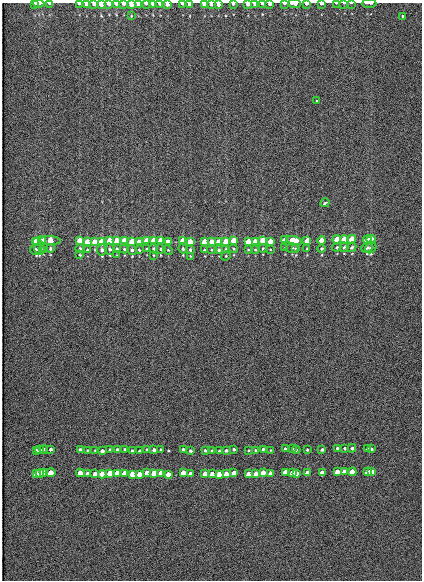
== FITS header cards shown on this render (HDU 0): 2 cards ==
NAXIS1  =                  420
NAXIS2  =                  578

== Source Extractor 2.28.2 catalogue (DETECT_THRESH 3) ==
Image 420 x 578 px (HDU 0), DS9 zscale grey, 1 PNG px = 1 image px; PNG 424 x 582 px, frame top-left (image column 1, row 578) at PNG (2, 3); each listed source drawn as its Kron ellipse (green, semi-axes under 4 px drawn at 4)
Background 207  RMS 12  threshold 34.7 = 3 sigma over >= 5 px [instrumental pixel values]
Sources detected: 191; all 191 listed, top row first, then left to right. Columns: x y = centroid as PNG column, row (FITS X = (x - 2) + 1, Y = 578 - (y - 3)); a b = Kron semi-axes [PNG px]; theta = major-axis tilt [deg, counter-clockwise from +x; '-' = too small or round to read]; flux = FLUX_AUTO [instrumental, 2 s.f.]
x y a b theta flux
35 3 3 3 - 4400
39 3 6 2 1 5100
49 3 3 2 - 1700
284 3 3 2 - 2400
336 3 3 2 - 610
344 3 3 2 - 570
351 3 3 2 - 620
369 3 7 2 0 3300
79 4 3 2 - 4700
87 4 4 3 - 7400
94 4 3 3 - 4800
101 4 4 3 - 15000
109 4 3 2 - 6600
116 4 3 2 - 6200
124 4 3 2 - 4800
131 4 4 3 - 13000
138 4 4 3 - 7400
146 4 4 2 - 3400
153 4 3 2 - 7600
160 4 4 2 - 6500
167 4 4 3 - 5400
182 4 3 2 - 6800
190 4 4 3 - 13000
204 4 4 3 - 9700
211 4 4 3 - 7000
218 4 3 3 - 8100
233 4 3 2 - 5300
248 4 3 3 - 6000
255 4 3 3 - 6800
262 4 3 2 - 4100
270 4 3 3 - 4300
295 4 6 2 -3 8700
307 4 3 2 - 6200
321 4 4 2 - 6500
131 16 3 2 - 500
402 16 3 3 - 4500
317 101 2 2 - 680
325 203 4 3 - 6900
337 239 4 3 - 43000
344 239 4 3 - 51000
352 239 4 3 - 57000
50 240 10 4 -3 64000
263 240 4 4 - 52000
285 240 4 4 - 44000
294 240 7 4 -13 82000
322 240 4 3 - 58000
367 240 4 3 - 53000
371 240 4 3 - 70000
36 241 4 3 - 49000
40 241 7 4 14 110000
80 241 4 4 - 72000
110 241 4 4 - 73000
117 241 4 4 - 67000
124 241 4 4 - 51000
147 241 4 4 - 35000
154 241 4 4 - 71000
161 241 4 4 - 59000
183 241 4 4 - 64000
233 241 4 4 - 50000
255 241 4 4 - 35000
270 241 4 3 - 24000
307 241 4 3 - 49000
87 242 4 4 - 41000
95 242 4 4 - 27000
102 242 4 4 - 90000
132 242 4 4 - 72000
139 242 4 4 - 37000
168 242 4 4 - 30000
190 242 4 4 - 67000
205 242 4 4 - 50000
212 242 4 4 - 34000
219 242 4 4 - 43000
226 242 4 4 - 84000
248 242 4 4 - 31000
337 247 4 4 - 960
344 247 5 4 - 1300
352 247 5 4 - 1500
43 248 4 4 - 940
50 248 4 4 - 1200
263 248 4 3 - 1000
285 248 3 3 - 880
292 248 6 5 - 1100
367 248 6 5 - 1900
371 248 6 5 - 2000
36 249 6 5 - 1600
40 249 6 5 - 1900
80 249 4 4 - 1800
110 249 5 5 - 1800
117 249 4 3 - 1500
124 249 4 3 - 1200
147 249 3 3 - 800
154 249 5 4 - 1600
161 249 5 4 - 1400
183 249 5 4 - 1500
233 249 4 4 - 1100
270 249 3 2 - 510
296 249 4 3 - 980
307 249 3 3 - 1000
322 249 4 4 - 1300
87 250 3 3 - 810
102 250 5 5 - 2300
132 250 5 4 - 1800
139 250 4 3 - 770
168 250 5 3 - 720
190 250 4 3 - 1400
205 250 3 3 - 1200
212 250 4 4 - 830
219 250 4 4 - 1200
226 250 4 3 - 1900
248 250 3 2 - 600
255 250 4 3 - 910
80 255 4 3 - 650
117 255 3 3 - 550
153 255 3 2 - 540
190 256 4 2 - 540
226 256 5 4 - 780
337 448 3 3 - 1100
345 448 3 3 - 1300
352 448 4 4 - 1500
367 448 3 3 - 1500
43 449 4 3 - 960
51 449 3 3 - 1400
147 449 3 3 - 880
183 449 3 3 - 1500
234 449 3 3 - 1400
263 449 3 3 - 1300
285 449 3 3 - 1200
292 449 3 3 - 840
322 449 4 3 - 1500
371 449 4 3 - 2000
36 450 3 3 - 1300
40 450 4 3 - 1600
80 450 3 3 - 1800
95 450 4 3 - 690
110 450 3 3 - 1900
117 450 3 3 - 1800
125 450 3 3 - 1400
154 450 4 3 - 1900
161 450 3 3 - 1500
205 450 3 3 - 1200
212 450 3 3 - 770
226 450 3 3 - 2100
249 450 3 3 - 830
256 450 3 3 - 870
271 450 4 2 - 620
296 450 4 3 - 1400
307 450 3 3 - 1400
88 451 3 3 - 950
102 451 4 3 - 2300
132 451 3 3 - 1800
140 451 3 2 - 950
190 451 3 3 - 1500
219 451 3 3 - 880
43 472 4 3 - 12000
263 472 4 4 - 20000
285 472 4 4 - 17000
292 472 4 3 - 13000
337 472 4 4 - 16000
345 472 4 4 - 20000
352 472 4 4 - 22000
367 472 4 4 - 22000
371 472 4 3 - 25000
40 473 4 4 - 21000
51 473 5 4 - 20000
80 473 4 4 - 25000
110 473 4 4 - 27000
117 473 4 4 - 24000
125 473 4 4 - 19000
147 473 4 4 - 13000
154 473 4 4 - 25000
161 473 4 4 - 20000
183 473 4 4 - 24000
234 473 4 4 - 18000
270 473 4 4 - 8800
296 473 4 4 - 18000
307 473 4 4 - 20000
322 473 4 4 - 21000
36 474 4 4 - 19000
88 474 4 4 - 13000
95 474 4 4 - 9700
102 474 4 4 - 33000
132 474 4 4 - 27000
139 474 4 4 - 14000
168 474 4 4 - 10000
191 474 4 4 - 21000
205 474 4 4 - 18000
212 474 4 4 - 11000
219 474 4 4 - 14000
226 474 4 4 - 30000
249 474 4 4 - 12000
256 474 4 4 - 13000
At the frame edge (FLAGS 8, measured only in part): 34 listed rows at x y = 35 3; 39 3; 49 3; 284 3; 336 3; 344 3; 351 3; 369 3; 79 4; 87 4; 94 4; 101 4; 109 4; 116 4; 124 4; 131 4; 138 4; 146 4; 153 4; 160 4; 167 4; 182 4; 190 4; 204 4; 211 4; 218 4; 233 4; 248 4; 255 4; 262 4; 270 4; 295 4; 307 4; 321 4